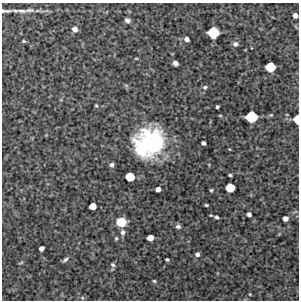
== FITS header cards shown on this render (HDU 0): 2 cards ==
NAXIS1  =                  297 /Length X axis
NAXIS2  =                  298 /Length Y axis

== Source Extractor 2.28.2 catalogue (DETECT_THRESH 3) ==
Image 297 x 298 px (HDU 0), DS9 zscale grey, 1 PNG px = 1 image px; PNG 301 x 302 px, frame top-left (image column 1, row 298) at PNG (2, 3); no overlay
Background 4350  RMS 230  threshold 688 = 3 sigma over >= 5 px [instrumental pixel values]
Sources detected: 47; all 47 listed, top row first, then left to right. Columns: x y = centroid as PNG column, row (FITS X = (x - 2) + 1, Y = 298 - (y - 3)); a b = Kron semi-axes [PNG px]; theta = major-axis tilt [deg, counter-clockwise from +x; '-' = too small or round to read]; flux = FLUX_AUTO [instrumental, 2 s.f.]
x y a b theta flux
6 11 13 4 1 6.1e+04
22 11 15 5 -4 8.2e+04
37 11 6 4 18 2.5e+04
295 15 5 4 - 8.2e+04
127 20 5 4 - 4.6e+04
75 29 5 5 - 7.8e+04
213 33 8 8 - 6.4e+05
187 39 4 4 - 6.2e+04
23 41 4 3 - 1.9e+04
235 44 6 5 - 5.5e+04
136 58 5 3 - 1.2e+04
175 63 5 4 - 6.3e+04
270 67 7 7 - 4.5e+05
126 85 6 4 -19 2.0e+04
205 87 6 5 - 3.1e+04
96 105 4 3 - 1.6e+04
217 107 3 3 - 3.3e+04
220 115 5 3 - 1.3e+04
251 117 8 7 - 6.3e+05
297 119 7 4 -86 2.4e+05
149 143 31 27 33 1.7e+06
203 143 4 4 - 4.7e+04
111 165 4 4 - 4.5e+04
230 175 4 3 - 2.1e+04
130 177 7 6 - 3.7e+05
230 188 7 6 - 3.6e+05
158 189 4 4 - 8.2e+04
211 190 4 3 - 2.0e+04
206 205 3 3 - 2.1e+04
93 206 5 5 - 1.8e+05
249 214 4 4 - 5.1e+04
217 217 4 3 - 2.7e+04
285 218 5 4 - 8.6e+04
121 222 8 7 - 2.9e+05
178 226 6 5 - 4.2e+04
123 232 7 5 -90 5.2e+04
116 238 5 3 - 2.0e+04
150 238 5 5 - 1.5e+05
41 248 5 4 - 6.6e+04
197 254 4 4 - 4.3e+04
65 259 8 4 34 3.6e+04
167 259 4 3 - 2.4e+04
21 263 7 3 14 1.8e+04
113 265 6 5 - 2.9e+04
154 281 4 4 - 1.9e+04
250 294 4 3 - 1.1e+04
82 298 5 3 - 1.5e+04
At the frame edge (FLAGS 8, measured only in part): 3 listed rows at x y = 6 11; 295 15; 297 119